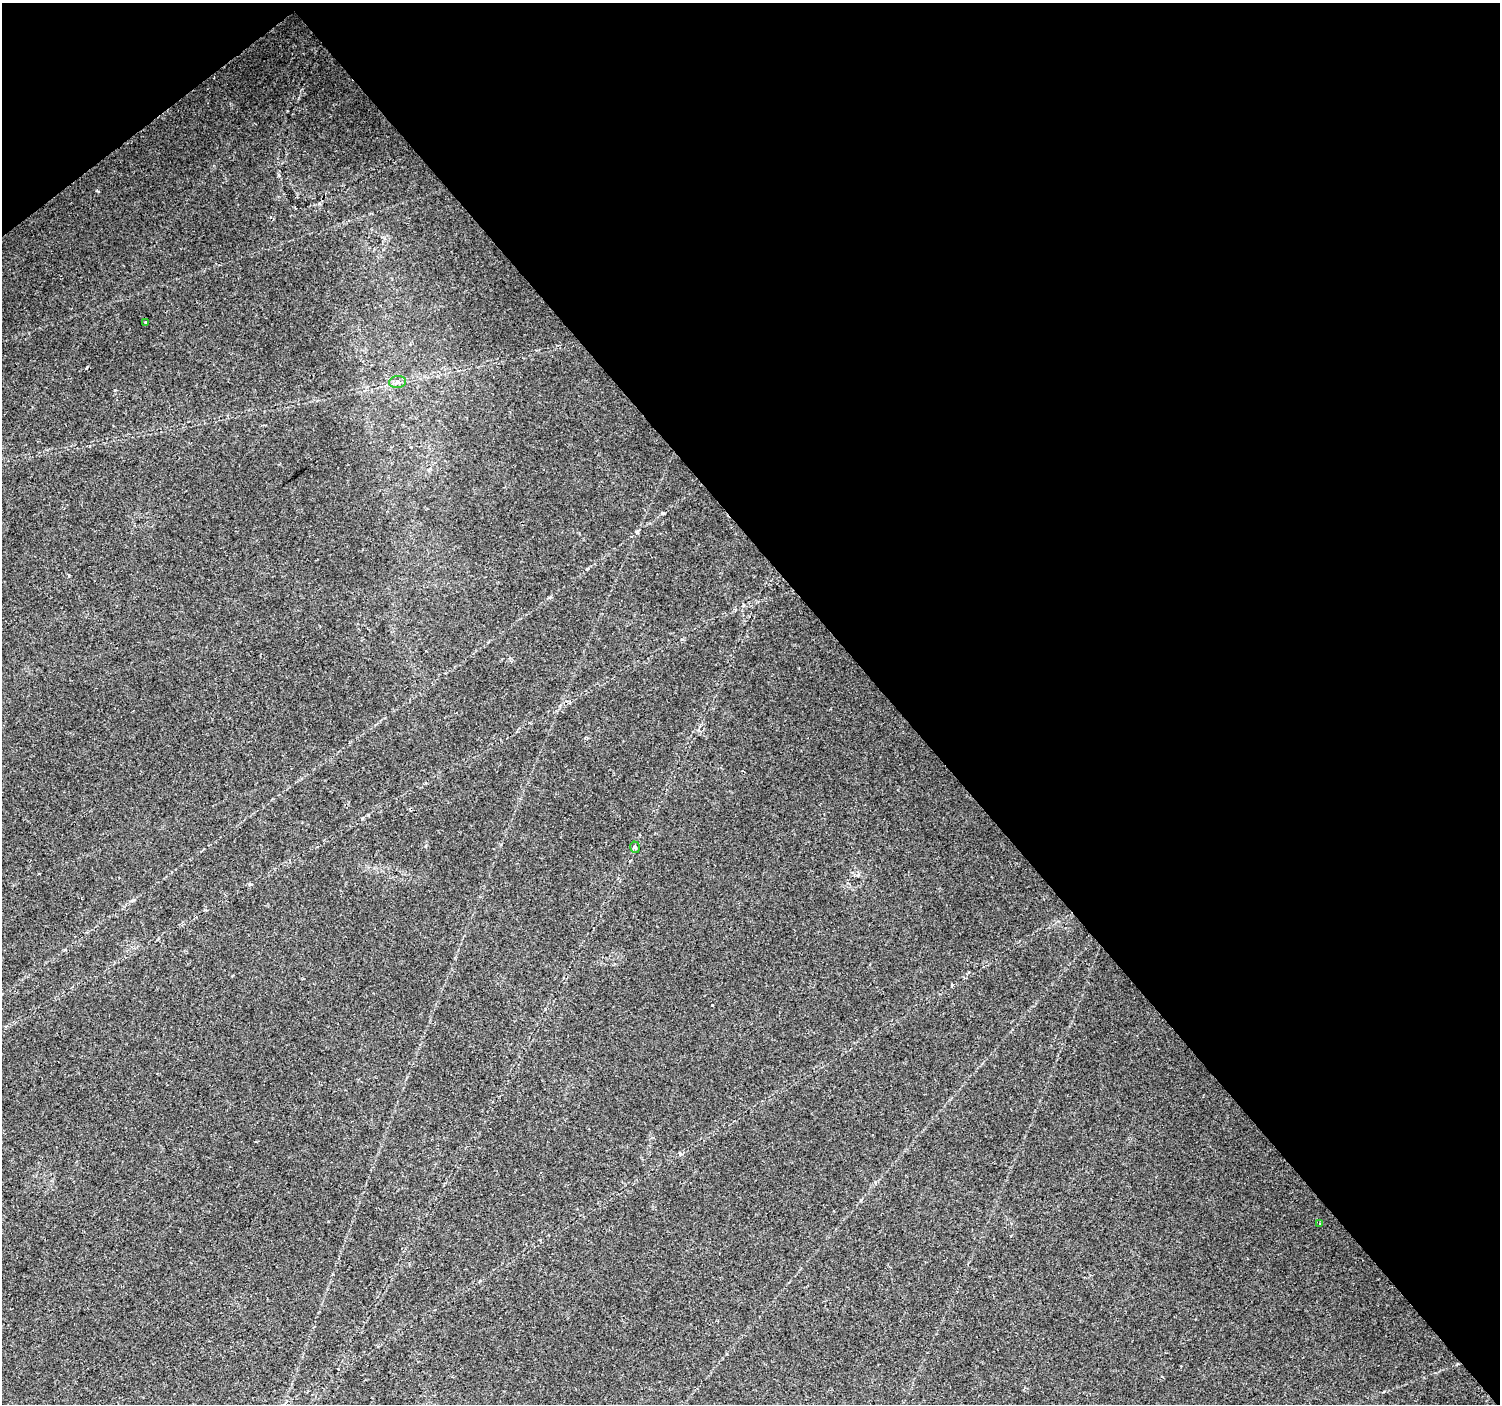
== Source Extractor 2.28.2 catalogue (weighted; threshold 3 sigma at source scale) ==
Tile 3 of 4 x 4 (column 3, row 1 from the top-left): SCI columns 3005-4502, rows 4412-5813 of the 6001 x 5954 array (HDU 1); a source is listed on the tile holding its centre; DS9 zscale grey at full resolution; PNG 1502 x 1406 px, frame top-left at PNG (2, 3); each listed source drawn as its Kron ellipse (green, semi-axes under 4 px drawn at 4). Shown black and unused: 42% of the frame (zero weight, under 2 of 3 exposures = <1% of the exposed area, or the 3 px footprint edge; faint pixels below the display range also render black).
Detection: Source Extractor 2.28.2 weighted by HDU 2 'WHT'; one run over the whole footprint, this tile lists its part. Background 0.0407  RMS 0.0037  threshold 0.0164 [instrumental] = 3 sigma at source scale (4.5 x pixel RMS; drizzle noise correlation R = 1.50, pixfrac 1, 0.0396/0.0396 arcsec/px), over >= 5 px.
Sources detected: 7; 3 cosmic-ray / hot-pixel residue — neither listed nor drawn; the other 4 listed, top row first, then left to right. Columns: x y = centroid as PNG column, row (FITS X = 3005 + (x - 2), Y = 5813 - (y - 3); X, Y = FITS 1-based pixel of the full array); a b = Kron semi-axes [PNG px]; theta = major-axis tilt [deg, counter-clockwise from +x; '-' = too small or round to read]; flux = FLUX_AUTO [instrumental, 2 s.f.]
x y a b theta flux
146 322 3 3 - 1.2
397 382 8 6 7 1.1
635 847 6 4 -74 0.83
1320 1224 3 3 - 1.3